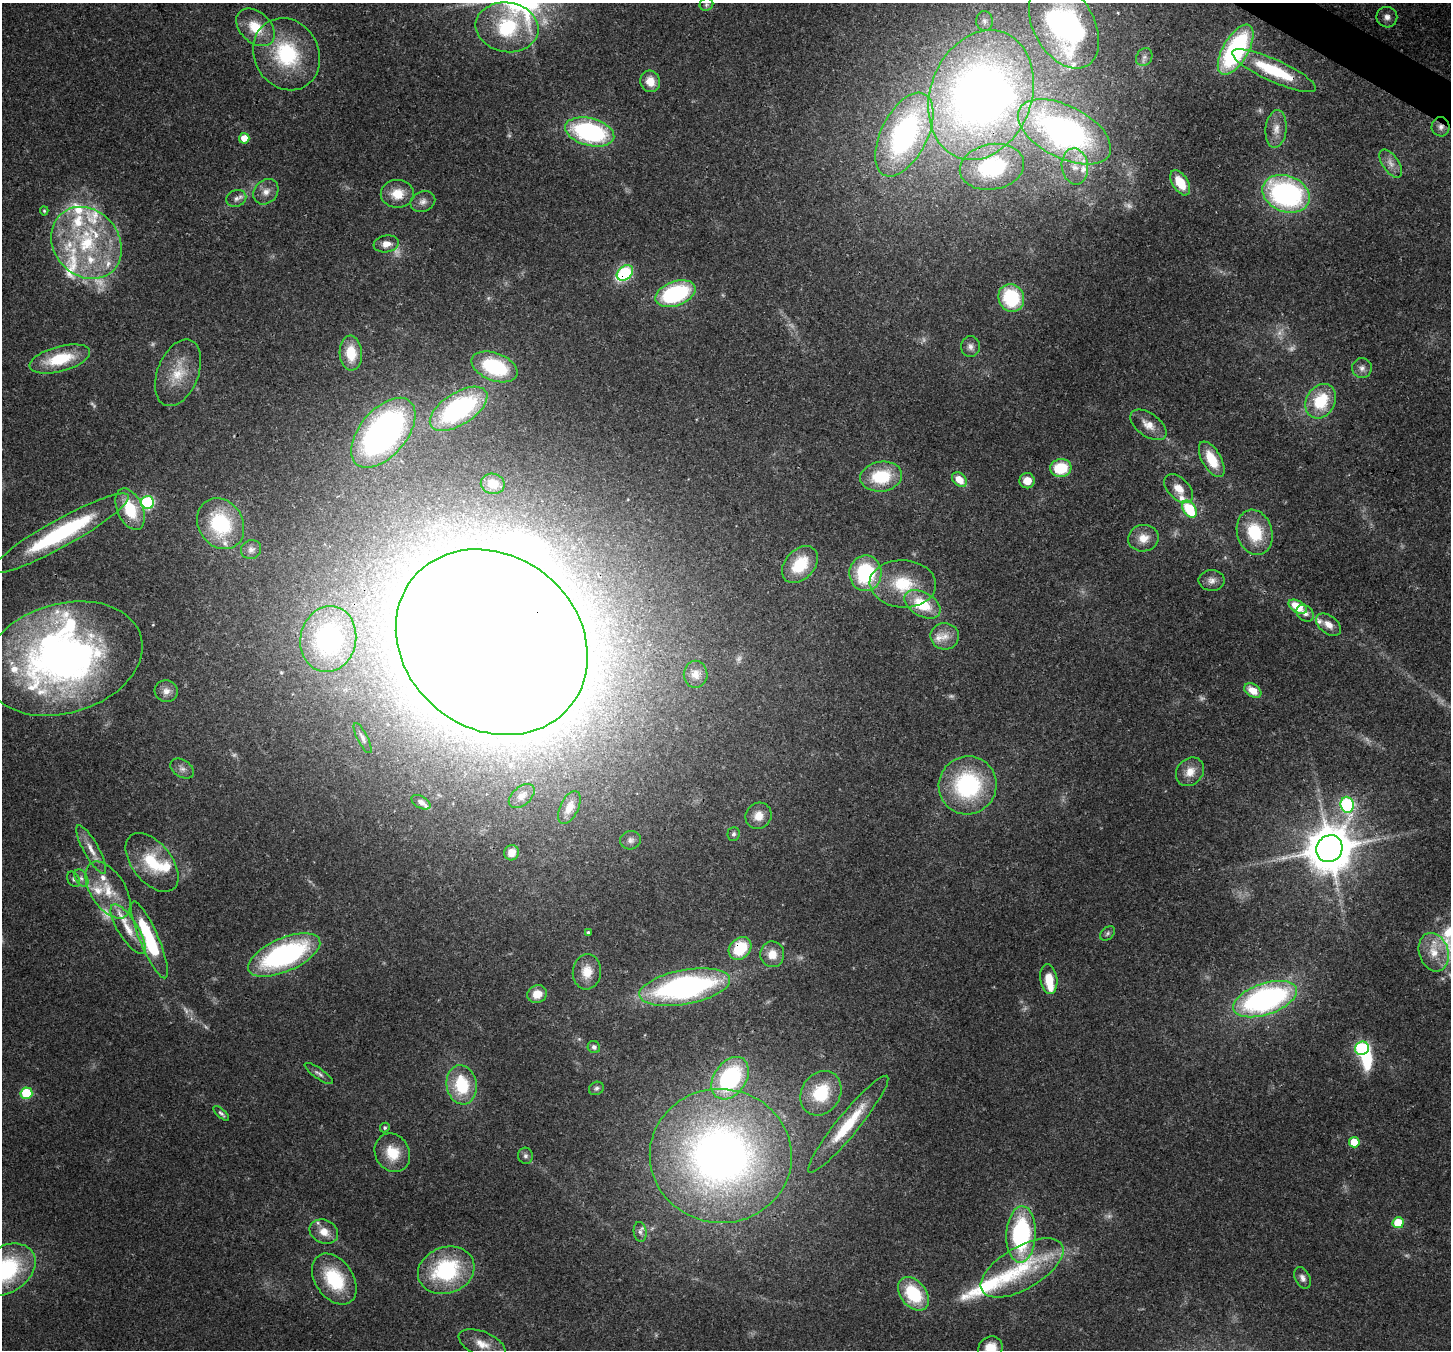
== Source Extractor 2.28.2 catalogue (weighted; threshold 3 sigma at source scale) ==
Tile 10 of 4 x 4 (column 2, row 3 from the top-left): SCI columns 1518-2966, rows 1705-3052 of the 5932 x 6036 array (HDU 1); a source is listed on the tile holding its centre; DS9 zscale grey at full resolution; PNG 1453 x 1352 px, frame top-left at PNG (2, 3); each listed source drawn as its Kron ellipse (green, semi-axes under 4 px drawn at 4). Shown black and unused: <1% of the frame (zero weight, under 3 of 4 exposures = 7% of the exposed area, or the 3 px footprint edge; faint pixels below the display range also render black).
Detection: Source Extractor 2.28.2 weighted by HDU 2 'WHT'; one run over the whole footprint, this tile lists its part. Background 0.0922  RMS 0.0037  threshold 0.0167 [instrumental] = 3 sigma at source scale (4.5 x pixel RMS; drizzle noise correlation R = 1.50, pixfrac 1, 0.0396/0.0396 arcsec/px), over >= 5 px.
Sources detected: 183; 22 too faint to see at this stretch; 6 inside a brighter object's white glare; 1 long thin detection or spike segment (spike, bleed or trail) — neither listed nor drawn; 23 inside a brighter listed object's ellipse — not listed separately; the other 131 listed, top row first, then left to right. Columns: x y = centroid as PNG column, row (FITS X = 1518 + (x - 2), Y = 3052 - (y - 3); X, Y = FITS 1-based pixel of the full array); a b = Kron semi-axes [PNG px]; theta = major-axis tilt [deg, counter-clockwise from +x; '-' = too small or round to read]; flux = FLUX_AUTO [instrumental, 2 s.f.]
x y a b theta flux
706 4 7 6 - 0.83
1387 17 10 10 - 2.3
984 21 10 8 -88 1.8
1064 25 47 30 -60 130
255 27 22 15 -43 11
507 27 31 25 -9 36
1236 50 28 12 60 62
287 54 37 32 -61 34
1144 57 9 7 57 1.7
1274 71 46 11 -24 24
650 81 11 9 -67 5.1
981 95 66 50 70 310
1441 127 9 9 - 2.1
1276 129 19 10 84 4.4
590 132 25 13 -14 56
1064 132 50 26 -27 140
904 135 45 23 63 90
244 138 5 5 - 4.7
1391 163 16 8 -56 3.1
1075 166 18 13 -83 7.7
992 167 32 22 10 35
1180 183 14 7 -57 9.2
266 192 14 11 47 3.4
397 194 16 14 2 7.3
1286 194 24 18 -21 82
236 198 10 8 23 1.8
423 202 13 10 22 2.3
44 211 4 4 - 0.51
86 243 38 32 -48 42
386 244 12 8 8 3.4
625 273 9 6 42 39
675 294 21 12 20 42
1011 298 14 12 -66 26
970 347 10 9 - 1.9
351 353 17 11 -86 10
60 359 31 12 15 18
495 367 24 14 -21 27
1362 368 10 10 - 2
178 373 35 20 68 13
1321 401 18 14 59 18
459 409 32 16 32 54
1148 425 21 11 -36 4.9
383 433 41 23 50 130
1212 459 20 9 -60 11
1061 468 10 9 - 14
881 477 21 15 8 18
959 480 8 6 -46 6
1027 481 7 7 - 4.9
493 484 12 10 -11 4.9
1179 488 17 11 -45 5.1
147 502 6 6 - 53
130 509 22 12 -66 16
1189 509 9 6 -57 21
221 524 27 22 -58 30
1255 532 23 17 -74 18
61 533 77 13 29 50
1143 538 15 13 9 5.4
251 549 10 9 - 1.9
800 565 21 14 47 15
865 573 18 16 88 31
1212 580 13 10 -1 2.6
903 584 33 23 -4 19
922 604 19 12 -30 16
1298 607 10 6 -30 12
1305 613 9 7 -40 2.2
1328 625 14 8 -38 3.3
945 636 14 13 - 4.6
328 639 33 28 79 66
492 642 101 86 -39 3700
63 659 81 55 16 200
696 674 13 12 - 3.7
166 691 11 11 - 2.7
1253 691 9 6 -33 6.2
363 738 17 5 -63 1.5
182 769 13 8 -32 2
1190 772 15 13 49 5.1
968 785 29 29 - 45
522 796 15 9 40 3.3
421 802 10 6 -30 1.5
1347 805 8 6 -83 64
569 807 18 9 64 4
758 816 13 12 - 4.9
733 834 7 6 - 1
631 840 10 9 - 1.7
91 849 27 7 -61 4.7
1329 849 14 12 52 1600
511 853 8 7 - 4.6
152 862 34 19 -51 17
81 878 9 6 -58 1.4
74 879 8 5 -59 1
108 890 32 17 -57 13
128 929 28 10 -57 7.5
588 932 4 3 - 0.64
1107 933 8 6 41 1
149 940 41 9 -67 34
740 948 13 10 46 16
1434 952 20 14 -72 8
772 954 13 12 - 5.1
284 955 39 16 24 78
587 972 18 14 84 6.1
1049 979 15 8 -82 7.4
685 987 46 17 11 100
537 994 10 8 22 5.2
1265 999 33 15 19 100
594 1047 6 6 - 1.4
1362 1048 7 6 - 58
319 1073 17 5 -35 1.5
730 1078 23 16 56 48
462 1085 20 15 -80 19
596 1088 8 6 30 0.97
26 1093 6 6 - 21
821 1093 23 19 57 18
221 1113 10 4 -42 0.98
848 1124 62 11 51 18
385 1127 5 4 - 0.7
1354 1142 5 5 - 9.8
392 1153 20 17 -59 9.9
525 1156 8 7 - 1.3
721 1156 71 67 -5 280
1398 1223 5 5 - 15
324 1232 15 11 -25 5.1
640 1232 10 6 -82 1.4
1021 1234 28 14 88 50
1022 1268 46 21 30 30
5 1270 33 23 32 47
446 1270 29 23 19 38
1303 1278 11 7 -63 1.8
334 1279 28 19 -55 22
913 1294 19 12 -51 23
482 1344 25 12 -22 5.8
990 1348 13 11 37 5.6
Overlapping masked pixels (flux is a lower limit): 9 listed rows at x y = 507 27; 1236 50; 1274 71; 981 95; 1441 127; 992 167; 625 273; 492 642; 740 948
Isophote crosses this tile's border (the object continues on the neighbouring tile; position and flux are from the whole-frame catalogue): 4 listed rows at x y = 1064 25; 507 27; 5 1270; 990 1348